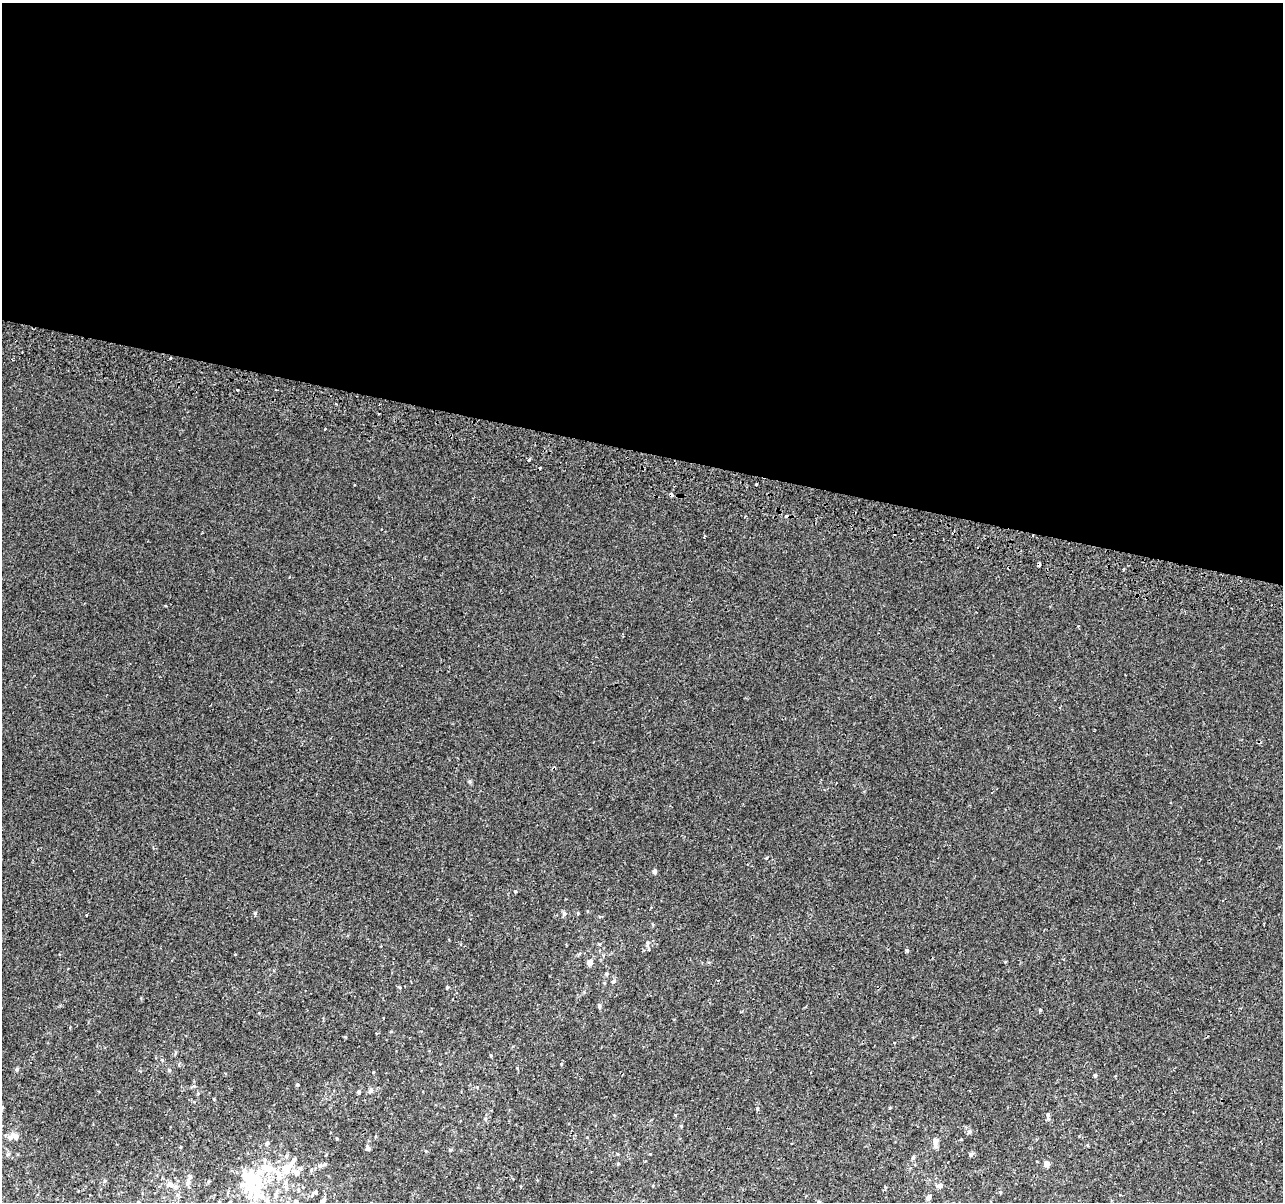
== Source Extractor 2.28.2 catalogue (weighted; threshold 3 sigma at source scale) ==
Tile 3 of 4 x 4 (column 3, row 1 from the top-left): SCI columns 2581-3861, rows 3930-5129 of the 5152 x 5395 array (HDU 1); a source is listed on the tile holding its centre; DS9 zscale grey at full resolution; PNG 1285 x 1204 px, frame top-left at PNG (2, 3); no overlay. Shown black and unused: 38% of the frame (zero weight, under 2 of 3 exposures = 2% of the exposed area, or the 3 px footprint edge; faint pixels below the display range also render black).
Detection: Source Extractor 2.28.2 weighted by HDU 2 'WHT'; one run over the whole footprint, this tile lists its part. Background 7.68e-04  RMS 0.0028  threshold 0.0128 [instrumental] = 3 sigma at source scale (4.5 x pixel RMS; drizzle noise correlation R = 1.50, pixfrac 1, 0.0396/0.0396 arcsec/px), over >= 5 px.
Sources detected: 66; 2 inside a brighter object's white glare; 6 cosmic-ray / hot-pixel residue — not listed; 4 inside a brighter listed object's ellipse — not listed separately; the other 54 listed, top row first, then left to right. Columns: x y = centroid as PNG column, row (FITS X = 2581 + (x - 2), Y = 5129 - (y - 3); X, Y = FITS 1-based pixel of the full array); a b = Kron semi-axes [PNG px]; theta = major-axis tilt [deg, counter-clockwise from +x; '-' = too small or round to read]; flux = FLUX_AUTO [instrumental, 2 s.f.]
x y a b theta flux
171 358 3 3 - 0.99
237 390 3 2 - 0.28
529 460 4 3 - 0.28
539 468 3 3 - 1.2
756 484 2 2 - 0.31
1123 569 3 3 - 0.51
655 871 5 4 - 0.91
515 892 3 3 - 0.66
255 913 5 3 - 0.31
564 914 6 5 - 0.57
647 943 8 5 -86 0.56
907 950 4 3 - 0.45
590 962 6 6 - 1.2
607 974 5 4 - 0.39
614 981 6 4 18 0.49
447 987 4 3 - 0.33
599 1007 7 3 -82 0.41
17 1069 5 5 - 0.49
169 1070 5 5 - 0.4
1095 1075 5 4 - 0.32
297 1084 4 4 - 0.31
371 1091 7 5 55 0.65
358 1092 4 4 - 0.36
2 1107 5 3 - 0.28
1048 1115 7 5 -82 0.58
485 1119 6 4 90 0.38
969 1131 6 5 - 0.53
16 1136 7 6 - 1.4
935 1141 8 8 - 1.3
267 1143 5 4 - 0.58
368 1148 6 5 - 0.57
450 1150 5 4 - 0.31
286 1156 6 5 - 0.58
913 1158 6 4 45 0.38
294 1159 6 5 - 0.47
1047 1164 4 4 - 2.3
320 1165 7 6 - 0.65
285 1168 8 8 - 3.4
311 1170 6 3 72 0.34
296 1172 12 6 -21 1.5
279 1176 14 7 -77 2.2
254 1179 26 23 56 13
188 1182 12 5 65 0.9
174 1186 12 4 -14 0.9
939 1186 9 5 4 0.86
298 1190 5 3 - 0.29
315 1192 6 5 - 0.49
275 1194 8 6 90 0.78
928 1198 7 4 45 0.87
323 1200 7 5 72 0.66
267 1201 8 5 -70 0.78
138 1202 4 4 - 0.27
219 1202 5 4 - 0.41
296 1202 5 5 - 0.91
Overlapping masked pixels (flux is a lower limit): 1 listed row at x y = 171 358
Isophote crosses this tile's border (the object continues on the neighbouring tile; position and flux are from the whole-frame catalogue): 4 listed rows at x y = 2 1107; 138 1202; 219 1202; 296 1202
Unlisted compact peaks at least as high as the median listed source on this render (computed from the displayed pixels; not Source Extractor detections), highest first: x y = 1040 1010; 373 1072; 470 781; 578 913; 757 1108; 971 1155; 337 1139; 517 1068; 1000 1192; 1005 962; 86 915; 235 954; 650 1154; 681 1126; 399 987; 491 1055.